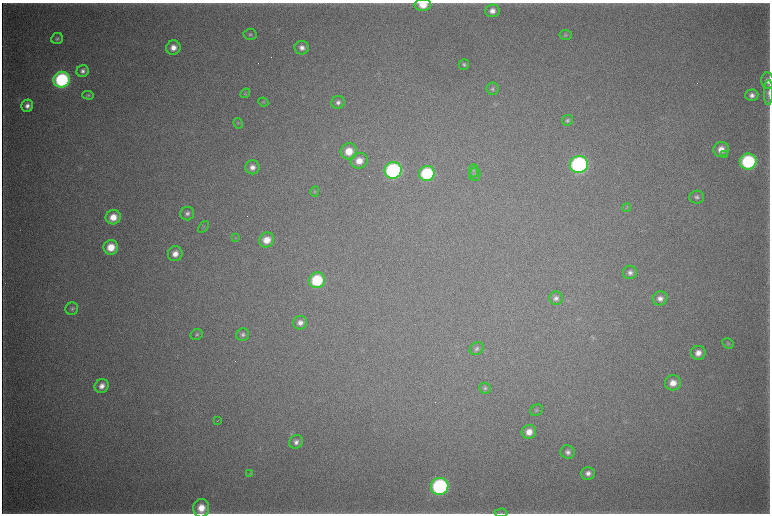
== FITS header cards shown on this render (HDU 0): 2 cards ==
NAXIS1  =                 1536 / length of data axis 1
NAXIS2  =                 1023 / length of data axis 2

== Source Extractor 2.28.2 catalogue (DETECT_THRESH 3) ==
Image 1536 x 1023 px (HDU 0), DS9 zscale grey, zoomed out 1/2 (1 PNG px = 2 x 2 image px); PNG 772 x 516 px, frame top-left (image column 1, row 1022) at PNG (2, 3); each listed source drawn as its Kron ellipse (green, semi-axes under 4 px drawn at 4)
Background 4590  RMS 39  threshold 116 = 3 sigma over >= 5 px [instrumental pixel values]
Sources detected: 70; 4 cannot appear on this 1/2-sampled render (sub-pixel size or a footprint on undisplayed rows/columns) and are neither listed nor drawn; the other 66 listed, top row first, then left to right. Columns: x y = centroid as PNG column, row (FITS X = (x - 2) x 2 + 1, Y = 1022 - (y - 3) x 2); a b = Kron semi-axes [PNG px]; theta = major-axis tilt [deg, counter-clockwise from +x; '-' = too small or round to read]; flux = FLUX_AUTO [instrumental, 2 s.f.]
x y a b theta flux
423 5 8 6 3 1.4e+05
492 11 7 6 - 5.4e+04
250 34 6 5 - 1.8e+04
565 35 6 5 - 1.3e+04
57 39 6 5 - 1.9e+04
173 48 7 7 - 7.1e+04
302 48 7 6 - 5.2e+04
464 64 5 5 - 1.6e+04
83 71 6 5 - 3.4e+04
62 80 8 8 - 1.0e+06
768 81 8 6 -86 4.0e+04
493 89 6 6 - 2.0e+04
245 93 5 3 - 9.9e+03
769 93 12 4 88 3.1e+04
88 95 6 4 -3 1.2e+04
752 95 6 6 - 3.9e+04
263 102 5 3 - 8.3e+03
338 102 6 6 - 3.3e+04
27 106 6 5 - 4.4e+04
567 120 6 5 - 1.8e+04
238 123 5 3 - 9.8e+03
721 149 8 7 - 9.2e+04
349 151 8 8 - 1.6e+05
724 155 4 2 - 5.7e+03
359 161 8 8 - 1.0e+05
748 162 8 8 - 9.0e+05
579 164 9 8 - 1.8e+06
252 167 7 7 - 5.3e+04
393 170 8 8 - 1.4e+06
474 171 6 4 -90 1.9e+04
427 173 8 7 - 6.1e+05
475 174 7 5 77 2.1e+04
315 192 5 4 - 1.1e+04
697 197 7 6 - 2.7e+04
627 207 4 3 - 7.6e+03
187 213 7 6 - 3.2e+04
113 217 7 7 - 1.2e+05
203 227 7 3 51 1.1e+04
235 237 3 2 - 5.3e+03
267 240 8 7 - 1.1e+05
111 247 7 7 - 1.6e+05
175 254 7 7 - 7.5e+04
630 272 7 7 - 3.4e+04
317 280 8 7 - 4.5e+05
556 298 7 7 - 3.5e+04
660 298 7 7 - 4.6e+04
72 309 6 6 - 2.1e+04
300 323 7 7 - 4.9e+04
196 334 6 5 - 1.6e+04
243 335 6 6 - 2.4e+04
728 343 6 5 - 1.4e+04
477 349 7 6 - 2.2e+04
698 353 7 7 - 7.0e+04
673 383 8 7 - 8.8e+04
102 386 7 6 - 6.1e+04
485 388 6 5 - 1.7e+04
537 410 6 5 - 1.5e+04
217 421 3 1 - 2.8e+03
529 432 7 7 - 8.5e+04
296 442 7 6 - 3.8e+04
568 452 7 6 - 3.4e+04
588 473 7 6 - 4.2e+04
250 474 4 3 - 7.7e+03
440 486 9 8 - 1.4e+06
201 508 9 8 - 1.3e+05
501 513 6 2 5 9.2e+03
At the frame edge (FLAGS 8, measured only in part): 4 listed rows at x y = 423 5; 768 81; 769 93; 201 508
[4 sub-pixel or undisplayed-footprint detections neither listed nor drawn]